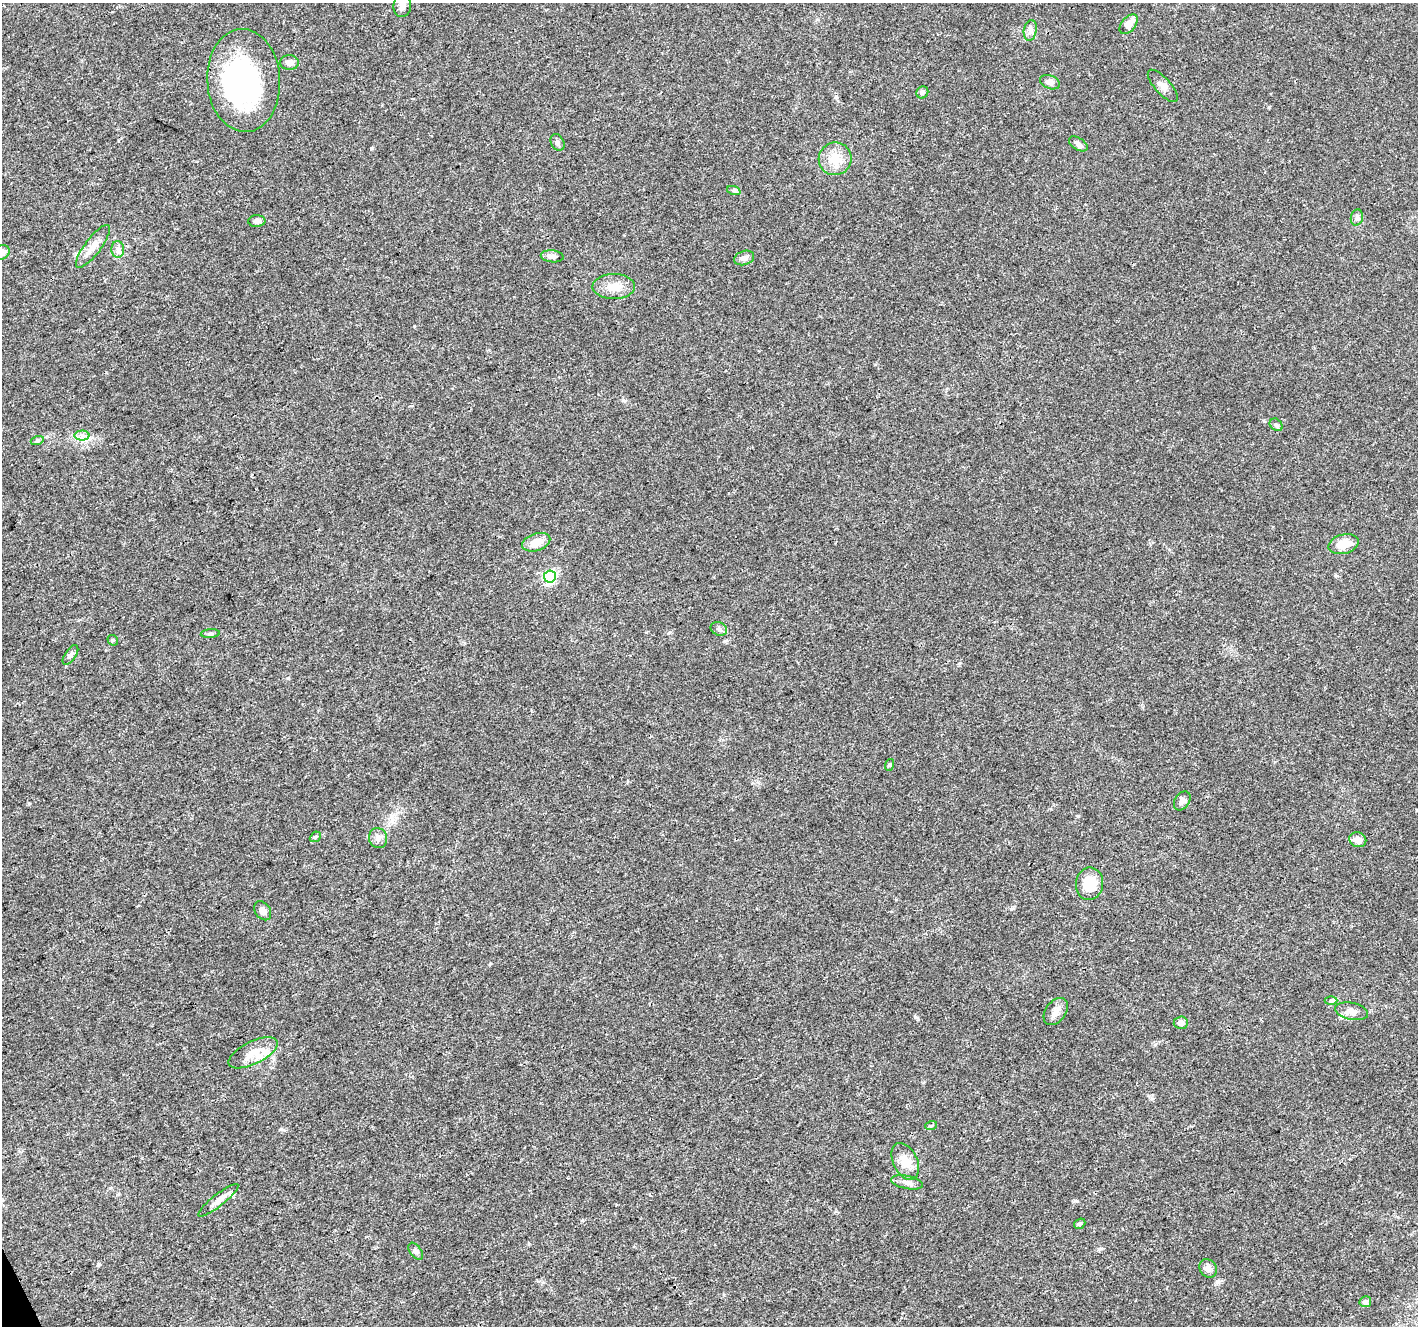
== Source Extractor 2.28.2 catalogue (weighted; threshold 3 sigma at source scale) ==
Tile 7 of 4 x 4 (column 3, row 2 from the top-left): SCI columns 2833-4248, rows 2737-4060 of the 5668 x 5532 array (HDU 1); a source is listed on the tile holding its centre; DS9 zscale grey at full resolution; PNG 1420 x 1328 px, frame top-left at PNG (2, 3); each listed source drawn as its Kron ellipse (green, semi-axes under 4 px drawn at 4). Shown black and unused: <1% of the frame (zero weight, under 3 of 4 exposures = <1% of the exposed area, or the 3 px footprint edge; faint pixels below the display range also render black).
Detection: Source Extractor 2.28.2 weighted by HDU 2 'WHT'; one run over the whole footprint, this tile lists its part. Background 0.0175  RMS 0.003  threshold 0.0133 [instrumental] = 3 sigma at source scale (4.5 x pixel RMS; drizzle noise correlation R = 1.50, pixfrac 1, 0.0396/0.0396 arcsec/px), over >= 5 px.
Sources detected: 53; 1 inside a brighter object's white glare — neither listed nor drawn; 2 inside a brighter listed object's ellipse — not listed separately; the other 50 listed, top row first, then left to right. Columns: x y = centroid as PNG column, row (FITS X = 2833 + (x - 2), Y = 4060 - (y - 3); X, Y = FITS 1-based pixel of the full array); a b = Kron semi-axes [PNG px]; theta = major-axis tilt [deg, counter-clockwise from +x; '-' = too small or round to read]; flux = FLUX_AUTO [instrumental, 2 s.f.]
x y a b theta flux
402 6 11 9 85 2
1129 24 11 7 48 3.3
1030 30 10 6 80 1.2
289 63 9 7 0 1.6
244 80 51 36 -87 50
1050 82 10 6 -22 1.6
1163 86 20 8 -48 1.9
922 92 6 5 - 0.7
557 142 9 6 -59 0.84
1078 144 10 6 -31 1.1
835 159 16 16 - 5.8
734 191 7 4 -19 0.49
1357 217 8 6 74 0.86
257 221 8 6 2 0.99
93 246 26 8 53 3.2
118 249 8 6 -88 1
2 252 8 7 - 1.4
552 256 11 6 -6 1.3
744 258 10 7 19 1.5
614 287 21 12 0 4.2
1276 425 7 5 -44 0.68
82 435 7 5 0 0.95
37 441 6 4 18 0.44
536 542 14 8 18 3.6
1343 544 15 9 16 4.6
550 576 6 6 - 36
719 629 8 6 -24 0.88
210 634 9 4 4 0.63
113 640 5 5 - 0.42
70 655 11 5 56 0.92
889 765 6 4 71 0.37
1182 801 10 7 57 1.2
315 837 6 4 43 0.46
378 838 10 9 - 1.5
1358 840 9 7 -24 1.8
1089 884 16 13 82 8
263 911 10 7 -55 1.4
1331 1000 6 4 0 0.51
1352 1011 17 8 -12 2
1056 1012 15 10 53 2.1
1181 1023 7 6 - 1.3
253 1053 27 11 26 5.1
931 1126 6 3 19 0.34
905 1161 19 12 -64 4.6
907 1182 16 6 -11 1.6
218 1200 25 6 38 2.3
1080 1224 6 5 - 0.45
416 1251 9 5 -54 0.78
1208 1268 9 8 - 1.3
1365 1302 6 5 - 1.4
Isophote crosses this tile's border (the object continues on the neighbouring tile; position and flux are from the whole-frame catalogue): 2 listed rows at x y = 402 6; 2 252
Unlisted compact peaks at least as high as the median listed source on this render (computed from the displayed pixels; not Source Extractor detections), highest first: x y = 414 326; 1269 107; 915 1017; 371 148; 1078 816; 29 803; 623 400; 1218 1282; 281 1129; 99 1264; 1011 909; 1077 1201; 1099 1249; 288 678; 1152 1098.